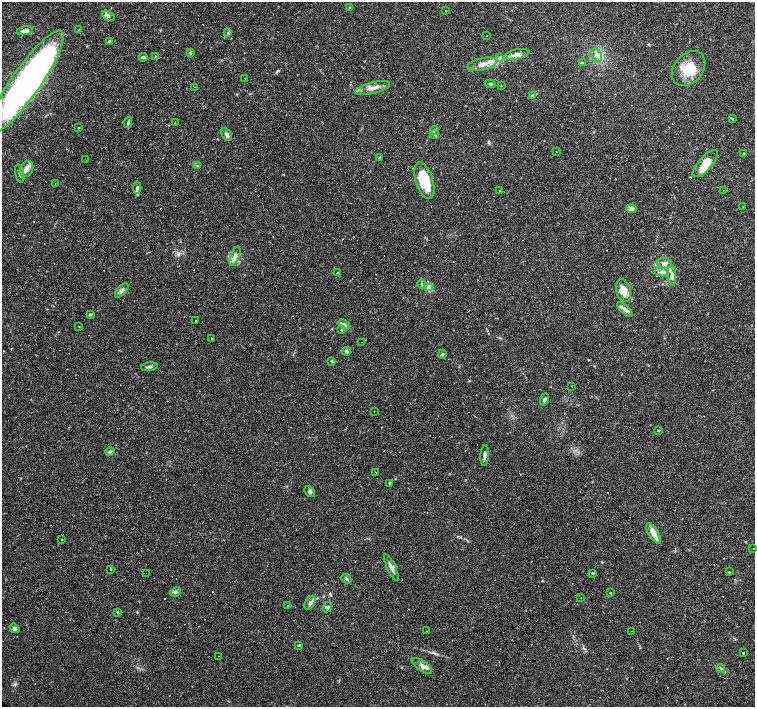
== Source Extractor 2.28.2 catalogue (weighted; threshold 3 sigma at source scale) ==
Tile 10 of 4 x 4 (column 2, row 3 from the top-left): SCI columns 1506-3010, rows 1563-2972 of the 6021 x 6009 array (HDU 1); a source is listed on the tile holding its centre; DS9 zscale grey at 2 x 2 block average (1 PNG px = mean of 2 x 2 image px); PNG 757 x 709 px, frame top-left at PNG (2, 2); each listed source drawn as its Kron ellipse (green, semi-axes under 4 px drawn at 4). Shown black and unused: <1% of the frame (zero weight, under 2 of 3 exposures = <1% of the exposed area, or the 3 px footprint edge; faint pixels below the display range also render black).
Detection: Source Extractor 2.28.2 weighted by HDU 2 'WHT'; one run over the whole footprint, this tile lists its part. Background 0.0388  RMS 0.0031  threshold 0.0141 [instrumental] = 3 sigma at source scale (4.5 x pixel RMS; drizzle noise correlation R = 1.50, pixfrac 1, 0.0396/0.0396 arcsec/px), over >= 5 px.
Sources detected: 161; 2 inside a brighter object's white glare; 49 cosmic-ray / hot-pixel residue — neither listed nor drawn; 10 inside a brighter listed object's ellipse — not listed separately; the other 100 listed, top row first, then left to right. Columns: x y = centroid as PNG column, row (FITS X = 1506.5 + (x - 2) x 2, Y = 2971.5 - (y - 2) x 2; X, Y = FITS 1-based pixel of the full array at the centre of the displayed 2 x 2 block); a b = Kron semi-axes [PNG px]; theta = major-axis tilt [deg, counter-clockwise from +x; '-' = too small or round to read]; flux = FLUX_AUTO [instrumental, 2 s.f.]
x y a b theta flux
349 7 3 2 - 0.41
446 11 2 2 - 0.38
108 16 7 4 -27 1.9
79 30 4 2 - 0.62
25 31 8 4 11 3.8
228 33 4 3 - 0.84
487 36 2 2 - 0.2
109 41 4 3 - 1.2
190 53 4 2 - 0.62
517 54 13 5 11 4.3
596 55 7 5 -59 3.3
143 57 4 3 - 1.9
156 57 4 3 - 0.85
499 58 3 2 - 0.73
582 63 4 3 - 0.73
482 64 15 6 13 6.6
689 68 19 14 50 17
245 78 2 2 - 0.29
26 82 62 14 55 320
490 84 5 2 - 0.86
501 86 2 2 - 0.36
195 87 2 2 - 0.24
373 88 18 5 14 6.5
532 96 3 2 - 1.2
732 118 3 2 - 0.45
128 123 5 3 - 1.1
175 123 2 2 - 0.55
79 128 3 2 - 0.43
435 130 4 4 - 1.1
227 134 7 4 -62 2.1
435 135 4 3 - 1.1
556 152 2 2 - 0.28
743 154 3 2 - 0.46
379 157 3 2 - 0.54
86 160 2 2 - 0.36
705 163 17 6 48 10
197 166 3 3 - 0.7
27 169 8 6 67 3.8
20 173 9 3 -76 2.2
424 181 19 8 -72 28
55 183 2 2 - 0.23
137 188 6 4 84 1.6
499 191 2 2 - 0.37
723 191 2 2 - 0.41
743 206 2 2 - 0.41
631 209 5 4 - 2.7
235 256 10 4 69 3
664 263 7 5 -4 3.7
338 272 2 2 - 0.97
662 272 7 4 -11 2.4
672 276 10 4 -85 3.1
421 284 4 2 - 0.73
429 288 3 3 - 32
122 291 8 4 47 2.3
623 291 12 7 -75 7.8
625 309 9 4 -42 2.4
90 315 4 3 - 1
196 321 2 2 - 10
344 325 6 4 -34 2.1
79 327 2 2 - 1.1
342 329 4 3 - 1
212 338 2 2 - 0.61
362 342 2 2 - 0.26
346 351 4 4 - 1.5
442 354 4 3 - 1.2
332 361 4 3 - 0.86
149 367 8 3 7 1.7
572 386 2 2 - 0.7
544 399 6 4 69 1.7
374 412 2 2 - 2.5
658 430 3 2 - 0.5
110 452 4 4 - 1.2
485 456 10 3 87 2.5
376 472 2 2 - 0.57
390 483 3 3 - 0.66
310 492 6 4 -49 1.7
653 533 11 5 -58 6.9
62 540 2 2 - 0.58
753 548 2 2 - 0.54
391 568 14 4 -66 3.8
111 569 2 2 - 0.37
729 572 3 2 - 0.49
146 573 2 2 - 0.34
593 573 3 2 - 0.53
346 579 5 3 - 1.4
175 592 6 4 26 1.8
610 593 3 2 - 0.47
581 597 2 2 - 0.48
310 603 8 4 59 2.4
287 605 2 2 - 0.58
327 607 5 4 - 1.8
117 612 3 2 - 0.56
14 628 5 4 - 1.8
426 631 2 2 - 0.26
631 631 2 2 - 0.32
299 645 4 3 - 0.68
743 653 2 2 - 2.3
219 656 2 2 - 0.78
422 666 12 5 -34 3.6
721 668 4 2 - 0.93
Diffuse or blended objects may show on this block-average render without a row.